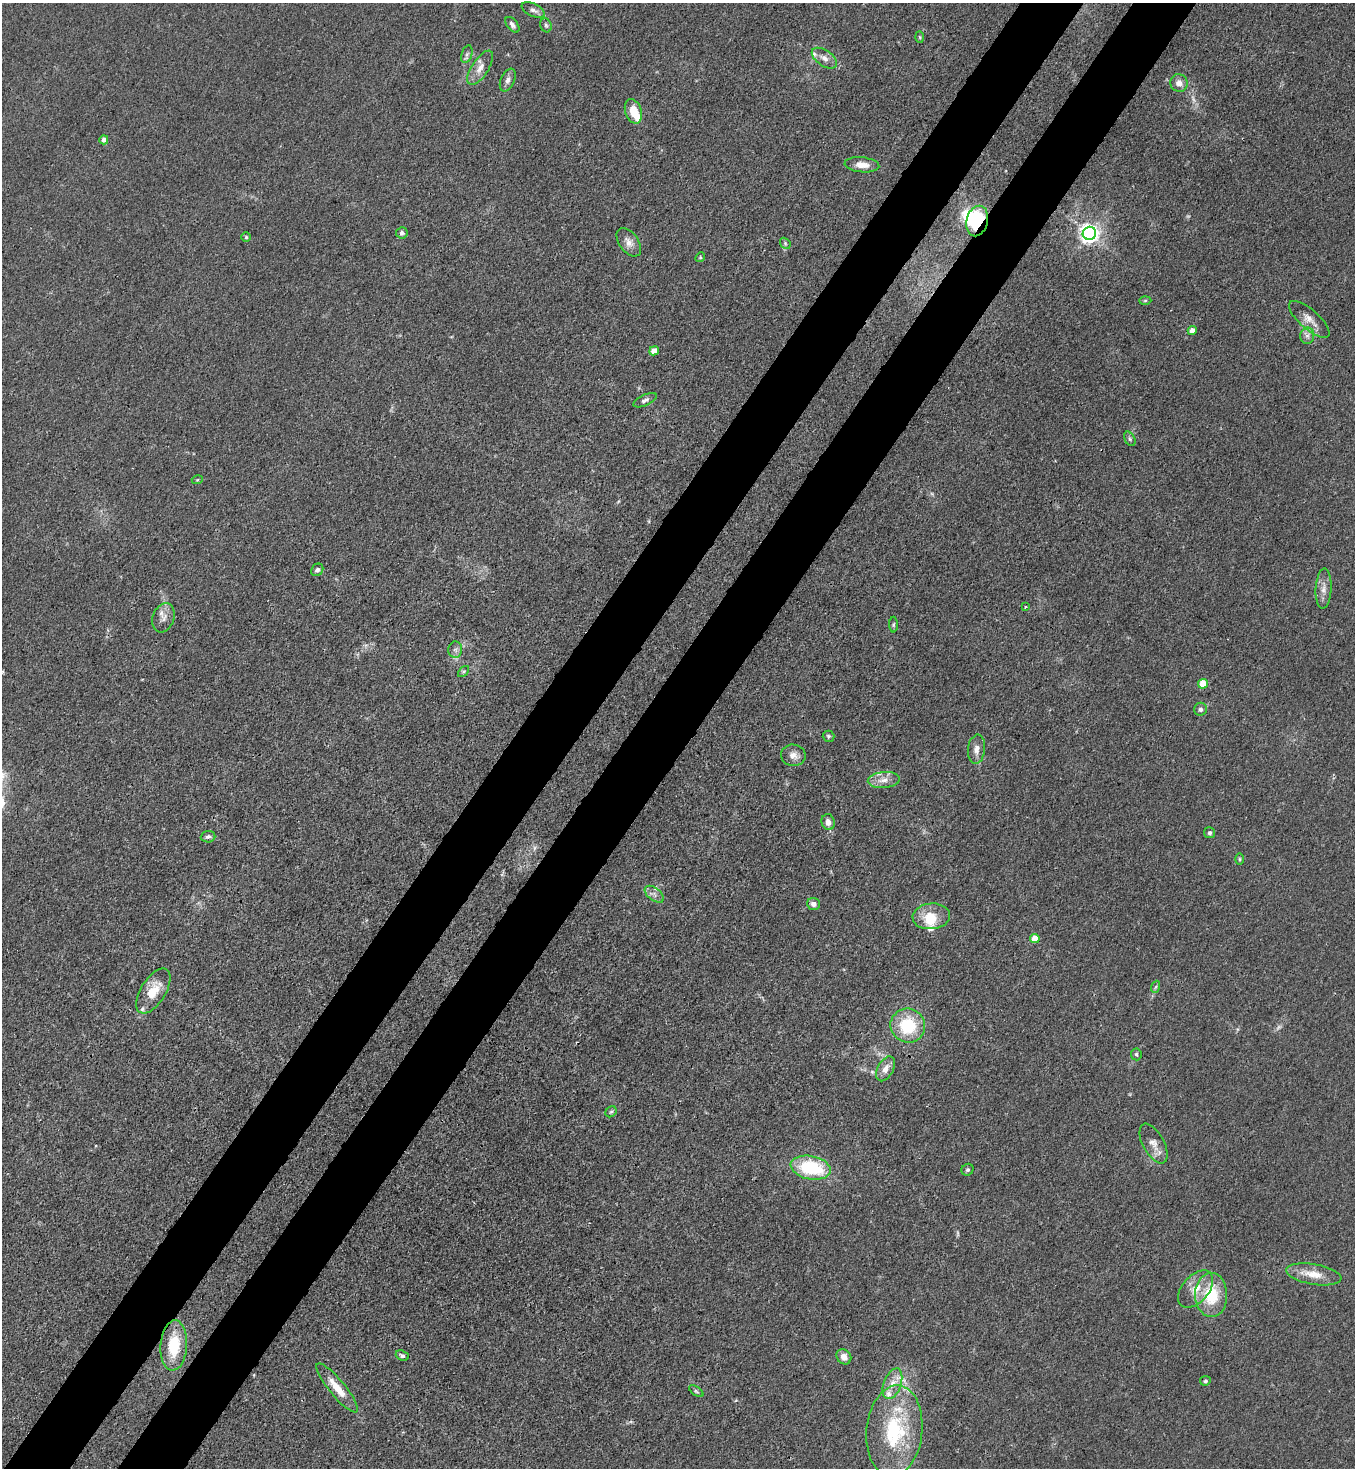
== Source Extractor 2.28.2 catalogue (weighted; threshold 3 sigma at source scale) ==
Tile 7 of 4 x 4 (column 3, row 2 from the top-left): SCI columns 2941-4293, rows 2995-4460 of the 6011 x 5988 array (HDU 1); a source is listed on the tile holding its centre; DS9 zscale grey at full resolution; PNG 1357 x 1470 px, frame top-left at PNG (2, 3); each listed source drawn as its Kron ellipse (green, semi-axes under 4 px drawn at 4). Shown black and unused: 10% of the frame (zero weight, under 3 of 4 exposures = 7% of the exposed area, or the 3 px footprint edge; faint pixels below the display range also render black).
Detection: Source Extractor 2.28.2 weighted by HDU 2 'WHT'; one run over the whole footprint, this tile lists its part. Background 0.0213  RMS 0.0028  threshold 0.0126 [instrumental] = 3 sigma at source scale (4.5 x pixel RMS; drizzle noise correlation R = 1.50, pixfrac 1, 0.05/0.05 arcsec/px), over >= 5 px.
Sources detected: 80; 3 too faint to see at this stretch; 1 inside a brighter object's white glare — neither listed nor drawn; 8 inside a brighter listed object's ellipse — not listed separately; the other 68 listed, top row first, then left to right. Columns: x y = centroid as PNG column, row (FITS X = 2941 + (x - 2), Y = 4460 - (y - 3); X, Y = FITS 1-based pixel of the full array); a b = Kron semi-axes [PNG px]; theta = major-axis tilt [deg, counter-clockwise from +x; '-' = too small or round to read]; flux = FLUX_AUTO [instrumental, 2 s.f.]
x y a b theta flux
533 10 12 6 -26 1.2
512 25 9 5 -52 1
546 25 7 5 -68 0.6
920 37 6 4 -88 0.37
467 54 9 5 73 0.84
824 58 14 7 -35 1.9
480 68 20 8 57 2.6
508 80 12 7 66 1.4
1179 83 9 8 - 2
633 111 12 8 -72 4.7
104 140 4 4 - 1.4
862 165 17 7 -5 2.8
977 221 15 10 76 19
402 233 5 5 - 0.8
1089 233 7 6 - 160
246 237 4 4 - 0.38
629 242 16 9 -54 2.2
785 243 6 4 -49 0.47
700 257 5 4 - 0.32
1145 300 6 4 2 0.39
1309 319 26 9 -41 3.1
1192 330 4 4 - 2.4
1307 336 8 7 - 1.2
654 351 5 4 - 3.3
645 400 12 5 26 0.9
1130 439 8 5 -61 0.55
197 480 5 3 - 0.29
317 570 6 5 - 0.88
1324 588 20 8 87 2.4
1025 607 3 2 - 0.23
163 618 15 10 69 2.1
893 625 8 4 89 0.41
455 650 8 7 - 0.99
464 671 7 4 44 0.47
1203 684 5 5 - 6.8
1200 709 6 6 - 0.88
829 736 6 5 - 0.5
976 749 14 8 83 2
793 755 12 11 - 2
884 780 16 8 5 2.3
828 822 8 6 -76 1.8
1210 833 5 5 - 0.51
208 837 7 5 4 0.8
1240 859 6 4 -90 0.35
654 894 11 6 -38 1.4
813 904 6 6 - 1.3
931 916 19 13 5 5.9
1035 938 5 4 - 4.7
1155 987 6 4 69 0.45
153 991 25 12 58 6.2
908 1026 17 17 - 14
1136 1054 6 5 - 0.45
885 1069 13 8 62 2.3
611 1112 6 5 - 0.46
1154 1144 22 10 -62 2.9
811 1168 20 11 -11 20
967 1170 6 5 - 0.59
1314 1274 28 10 -9 4.8
1196 1289 22 13 49 4.6
1211 1295 22 16 -88 12
174 1345 25 13 86 11
402 1356 7 5 -23 0.72
844 1357 8 6 -48 1.9
1205 1381 5 4 - 0.5
892 1384 16 8 69 3.1
337 1388 31 8 -50 5.1
696 1391 8 4 -36 0.5
894 1431 46 28 84 26
Overlapping masked pixels (flux is a lower limit): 1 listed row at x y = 977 221